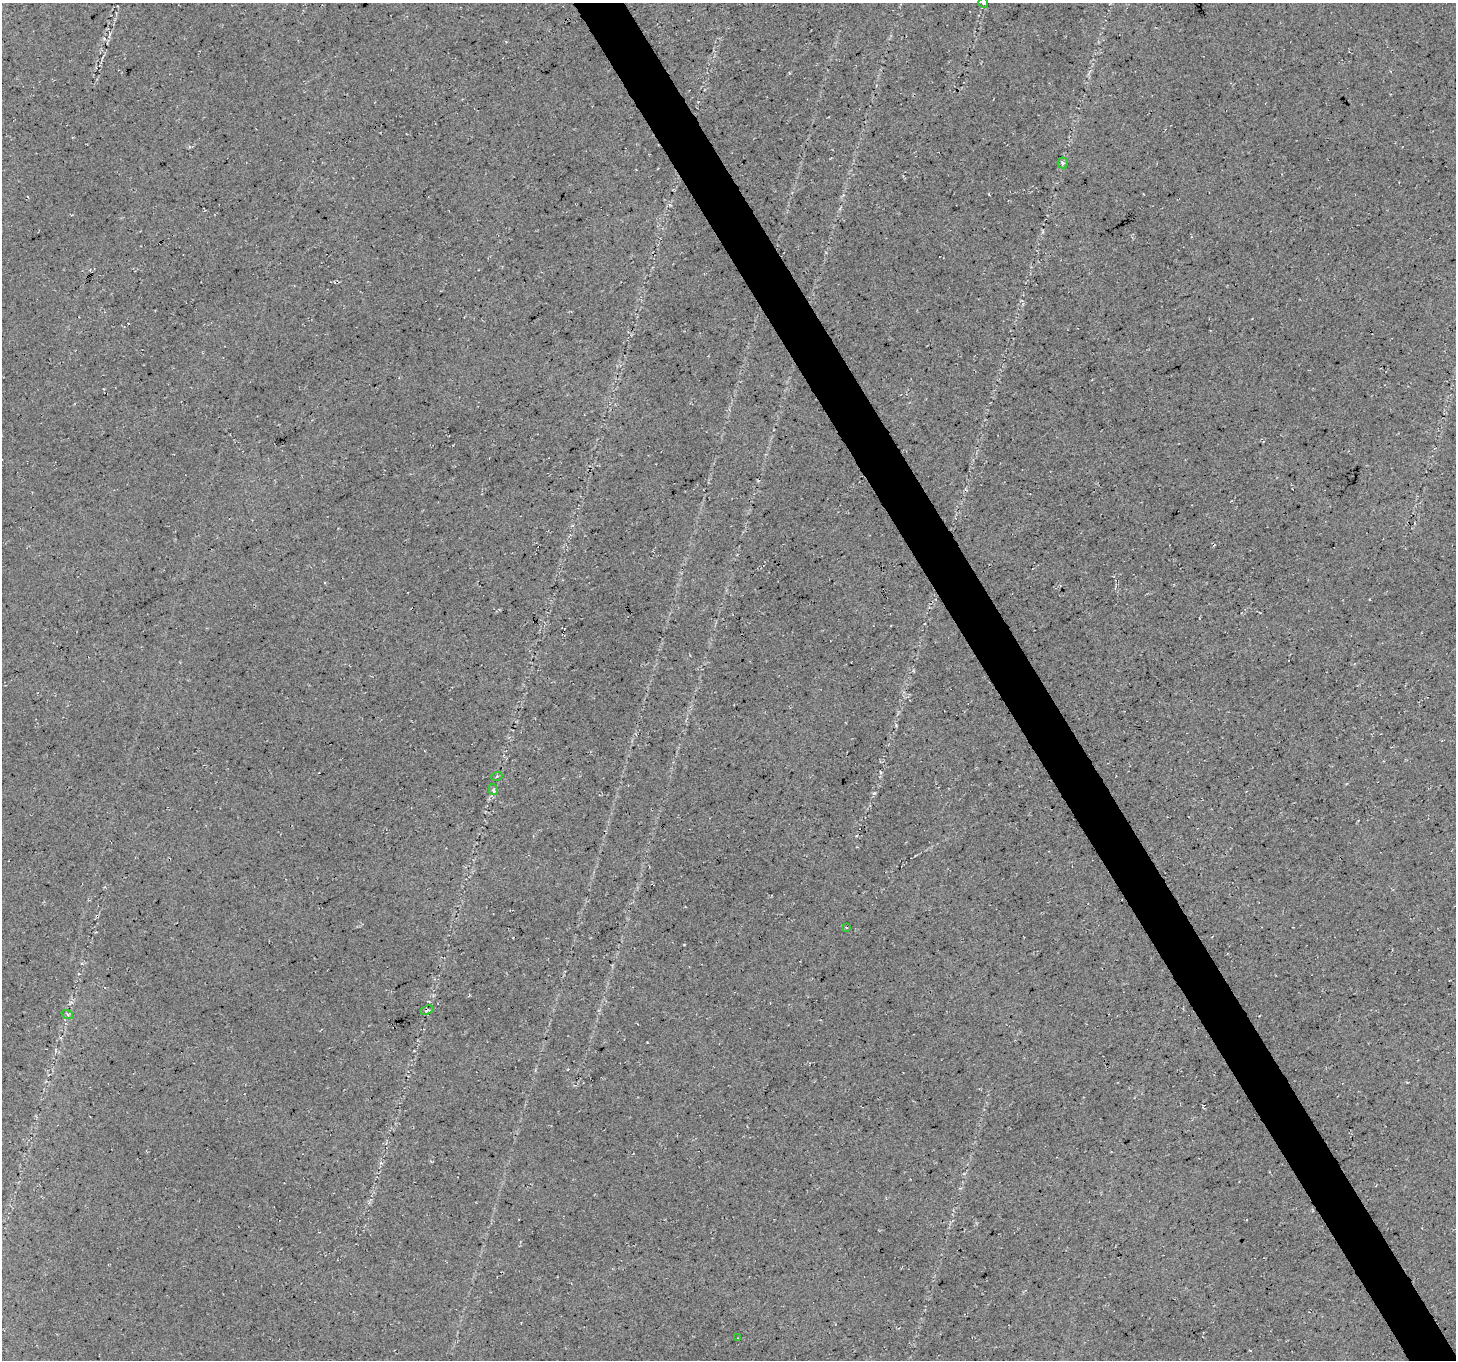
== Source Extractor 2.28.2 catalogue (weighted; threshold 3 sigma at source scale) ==
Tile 6 of 4 x 4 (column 2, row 2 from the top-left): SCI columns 1458-2911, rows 2887-4244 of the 5818 x 5711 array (HDU 1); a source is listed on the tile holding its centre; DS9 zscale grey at full resolution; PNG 1458 x 1362 px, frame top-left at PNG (2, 3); each listed source drawn as its Kron ellipse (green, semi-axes under 4 px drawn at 4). Shown black and unused: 3% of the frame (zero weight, under 3 of 4 exposures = <1% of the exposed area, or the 3 px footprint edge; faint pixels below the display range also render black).
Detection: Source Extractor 2.28.2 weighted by HDU 2 'WHT'; one run over the whole footprint, this tile lists its part. Background 0.0283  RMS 0.0083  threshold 0.0375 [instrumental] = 3 sigma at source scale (4.5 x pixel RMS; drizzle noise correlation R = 1.50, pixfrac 1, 0.0396/0.0396 arcsec/px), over >= 5 px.
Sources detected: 8; all 8 listed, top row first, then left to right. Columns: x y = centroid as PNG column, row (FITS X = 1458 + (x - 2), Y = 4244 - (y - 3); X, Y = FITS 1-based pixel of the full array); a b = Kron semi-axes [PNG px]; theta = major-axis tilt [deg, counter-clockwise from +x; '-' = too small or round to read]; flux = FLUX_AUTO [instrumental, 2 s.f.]
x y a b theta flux
983 3 5 5 - 1.4
1063 163 5 5 - 1.4
497 776 5 3 - 1
493 789 6 4 -75 1.6
847 928 2 2 - 0.66
427 1010 7 3 23 1.6
67 1014 6 4 -18 1.3
737 1338 3 2 - 0.57
Isophote crosses this tile's border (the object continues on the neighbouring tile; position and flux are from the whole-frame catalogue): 1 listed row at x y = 983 3